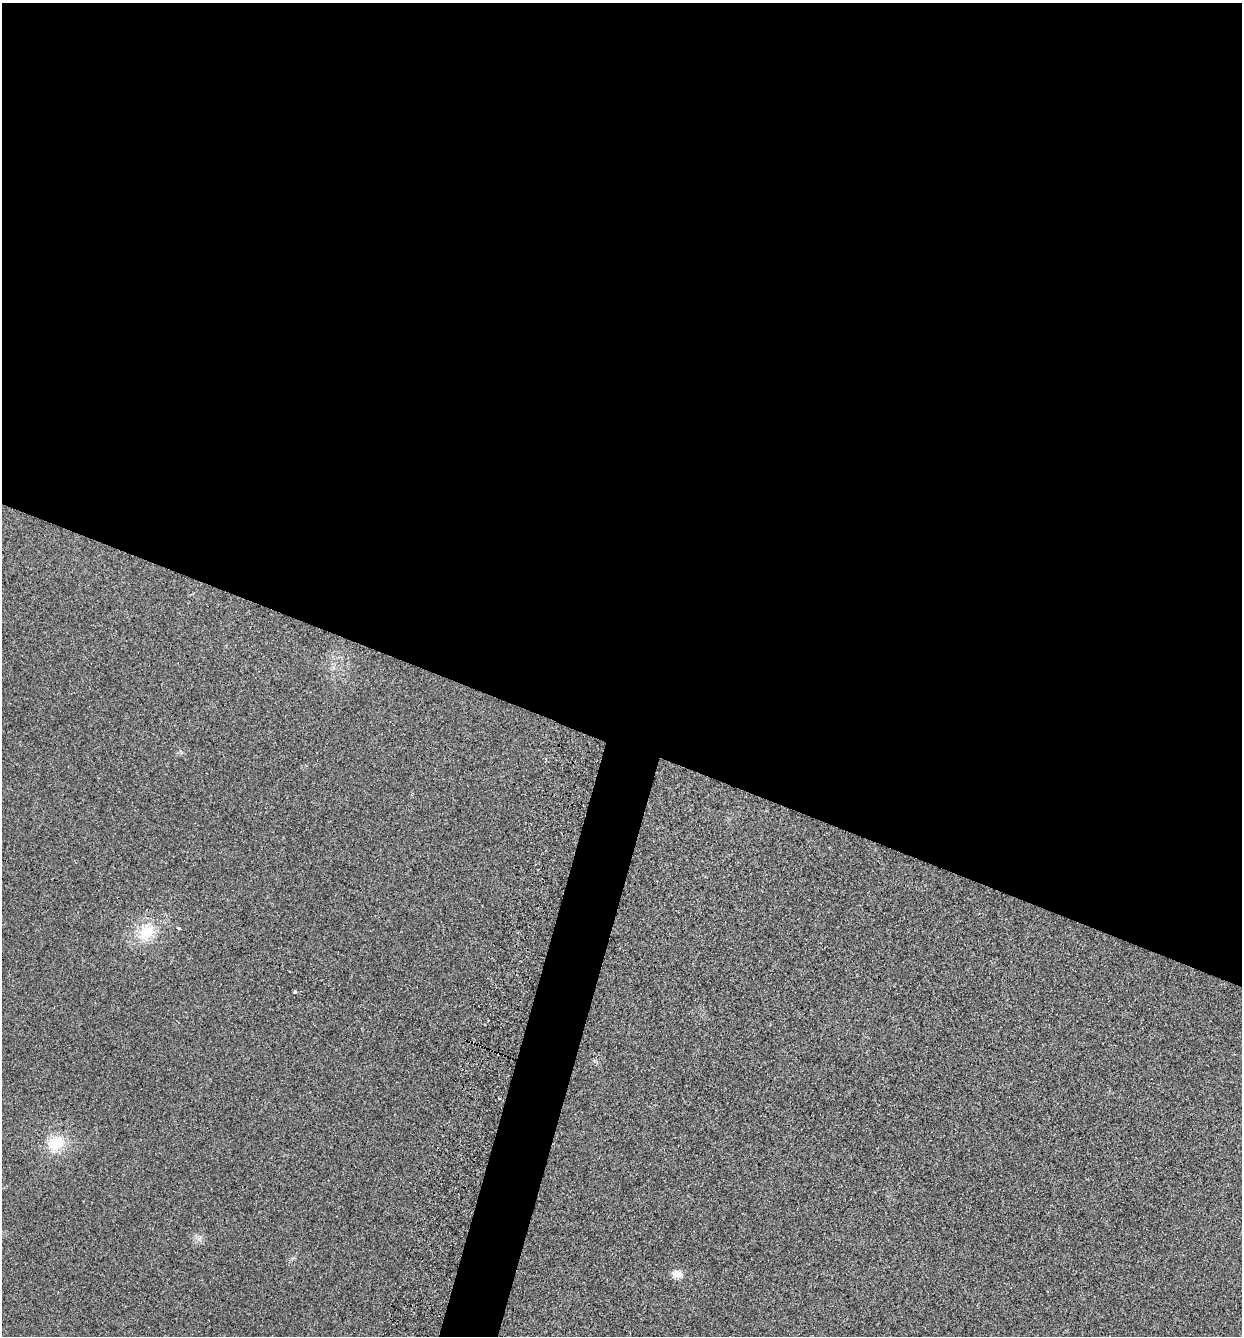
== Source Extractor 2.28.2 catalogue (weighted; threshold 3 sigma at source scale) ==
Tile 3 of 4 x 4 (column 3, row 1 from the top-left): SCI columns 2665-3904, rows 4005-5338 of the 5408 x 5362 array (HDU 1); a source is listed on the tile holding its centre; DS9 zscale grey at full resolution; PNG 1244 x 1338 px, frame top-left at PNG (2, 3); no overlay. Shown black and unused: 58% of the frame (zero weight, under 2 of 3 exposures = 3% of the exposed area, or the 3 px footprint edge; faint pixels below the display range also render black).
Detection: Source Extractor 2.28.2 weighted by HDU 2 'WHT'; one run over the whole footprint, this tile lists its part. Background 0.0559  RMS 0.0085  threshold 0.0384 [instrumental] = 3 sigma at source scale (4.5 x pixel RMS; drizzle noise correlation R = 1.50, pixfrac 1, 0.05/0.05 arcsec/px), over >= 5 px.
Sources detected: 8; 2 cosmic-ray / hot-pixel residue — not listed; the other 6 listed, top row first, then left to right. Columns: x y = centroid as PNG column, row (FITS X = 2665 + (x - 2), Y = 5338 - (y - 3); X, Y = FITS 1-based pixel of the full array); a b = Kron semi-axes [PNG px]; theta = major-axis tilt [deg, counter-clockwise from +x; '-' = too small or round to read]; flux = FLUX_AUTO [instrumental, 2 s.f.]
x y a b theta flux
545 759 4 3 - 0.85
179 928 3 3 - 1.9
146 932 27 18 45 25
295 992 3 3 - 4.5
56 1144 22 18 38 22
677 1274 12 9 -3 6.2